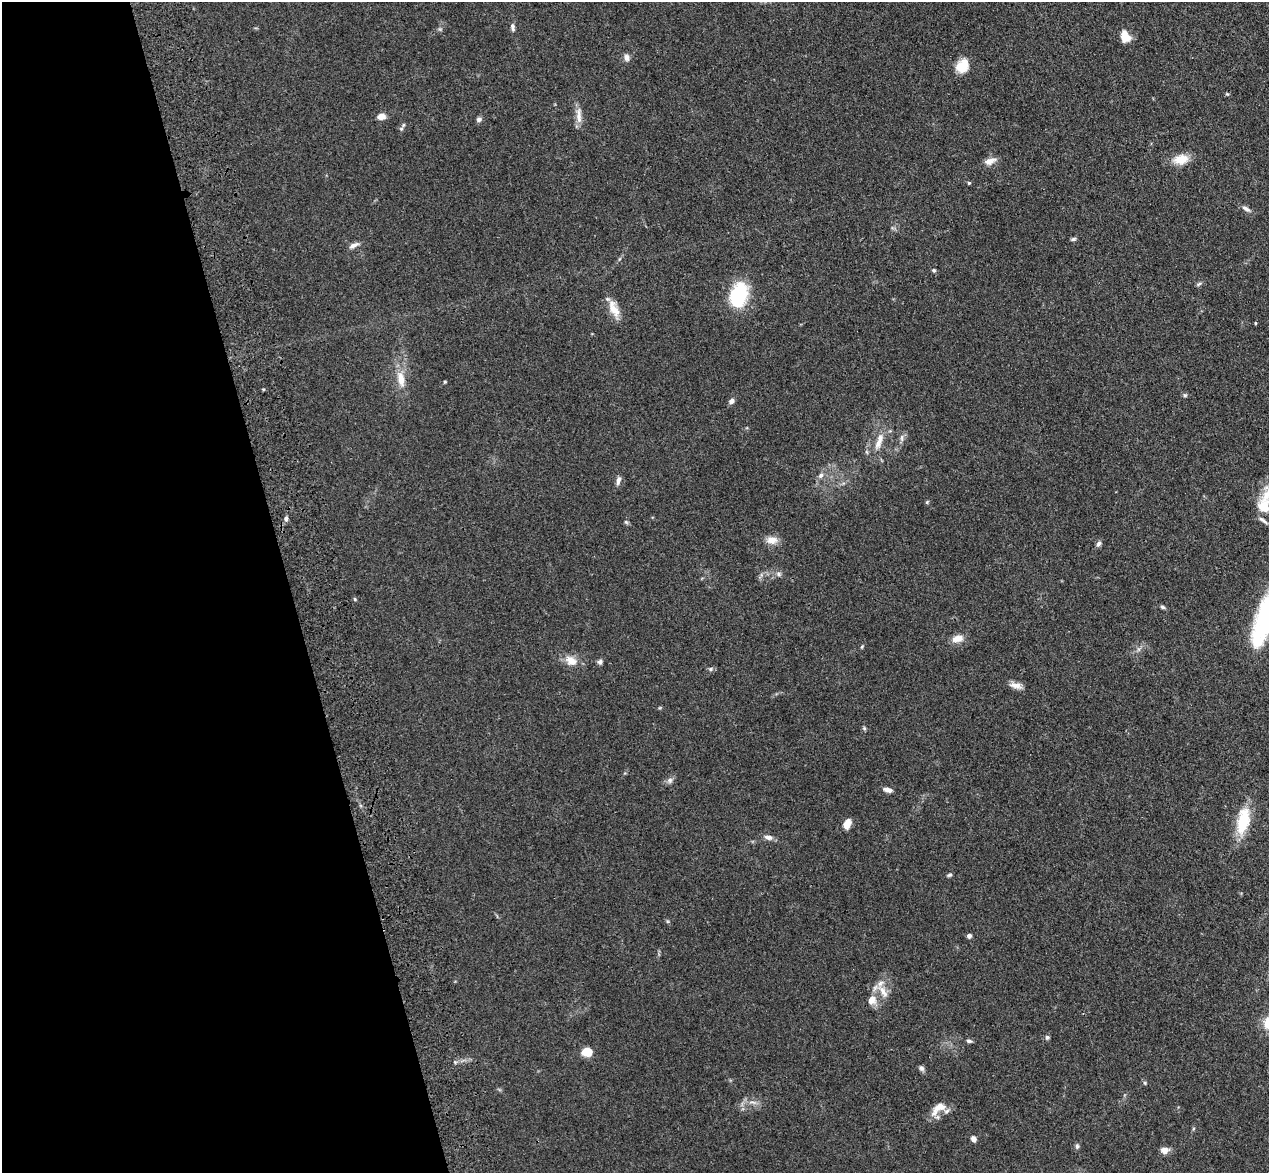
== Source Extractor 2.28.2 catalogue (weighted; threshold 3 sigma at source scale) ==
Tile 5 of 4 x 4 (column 1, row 2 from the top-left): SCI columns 116-1382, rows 2523-3693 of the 5298 x 5161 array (HDU 1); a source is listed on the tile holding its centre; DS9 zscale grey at full resolution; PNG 1271 x 1175 px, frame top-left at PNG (2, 2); no overlay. Shown black and unused: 23% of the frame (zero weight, under 3 of 4 exposures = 6% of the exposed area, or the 3 px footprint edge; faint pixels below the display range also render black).
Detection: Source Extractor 2.28.2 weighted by HDU 2 'WHT'; one run over the whole footprint, this tile lists its part. Background 0.0711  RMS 0.0063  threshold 0.0283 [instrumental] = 3 sigma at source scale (4.5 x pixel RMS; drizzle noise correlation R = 1.50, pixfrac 1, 0.05/0.05 arcsec/px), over >= 5 px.
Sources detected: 67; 1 inside a brighter object's white glare — not listed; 3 inside a brighter listed object's ellipse — not listed separately; the other 63 listed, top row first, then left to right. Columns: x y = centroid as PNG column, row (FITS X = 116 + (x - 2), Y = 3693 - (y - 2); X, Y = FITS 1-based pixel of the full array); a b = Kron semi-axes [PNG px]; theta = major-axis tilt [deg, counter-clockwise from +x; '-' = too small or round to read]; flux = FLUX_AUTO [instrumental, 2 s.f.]
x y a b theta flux
513 27 11 5 -79 1.7
1125 37 13 10 -69 7.4
626 57 8 7 - 2.8
962 66 16 13 58 10
579 115 25 7 -89 5.2
381 116 9 7 4 4.1
479 119 6 6 - 1.8
401 129 7 5 54 1.2
1181 159 16 11 10 11
990 161 14 7 20 4.6
969 183 4 4 - 0.62
1246 209 14 5 -34 2.5
1073 239 7 4 15 1.2
354 245 13 5 24 2.7
934 270 6 5 - 0.93
1199 284 8 5 28 1.1
739 295 28 18 70 33
614 309 25 11 -65 8.5
1255 323 3 3 - 0.6
401 379 23 10 -80 9.1
445 382 4 3 - 0.65
1185 395 5 5 - 1
731 401 8 6 36 2
902 438 11 4 -86 1.7
879 441 26 8 71 7.8
821 475 8 6 47 2.1
618 480 12 5 77 2.3
927 502 6 4 46 0.73
1265 508 14 11 76 6.9
286 519 6 5 - 1.5
626 522 7 4 -44 0.91
772 540 14 10 -2 5.7
1098 544 9 5 62 1.7
778 574 7 5 -49 1.5
355 599 5 3 - 0.61
1163 607 6 5 - 1.2
1266 619 56 20 77 60
957 638 15 9 14 5.4
862 646 6 3 21 0.65
571 661 17 12 -31 7.1
600 662 6 6 - 1.6
710 669 5 5 - 1
1016 685 17 7 -14 4.4
864 728 6 4 -47 0.8
670 780 8 7 - 2.1
888 790 10 5 -13 2.7
1243 821 36 15 78 21
847 824 11 7 70 5.2
768 837 11 7 -17 3
949 875 6 4 17 0.99
969 936 5 5 - 1.8
883 991 21 8 -57 6.2
872 1000 10 9 - 5.9
1047 1037 6 5 - 1.3
969 1041 8 4 -14 1.2
587 1052 10 9 - 8.5
922 1068 8 6 -71 1.7
1145 1083 5 4 - 0.74
753 1102 10 4 -13 2
939 1107 17 10 17 7.3
973 1139 7 6 - 2.2
1077 1146 6 5 - 1.3
1164 1150 8 7 - 4.6
Isophote crosses this tile's border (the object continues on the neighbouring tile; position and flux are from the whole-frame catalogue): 1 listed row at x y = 1266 619